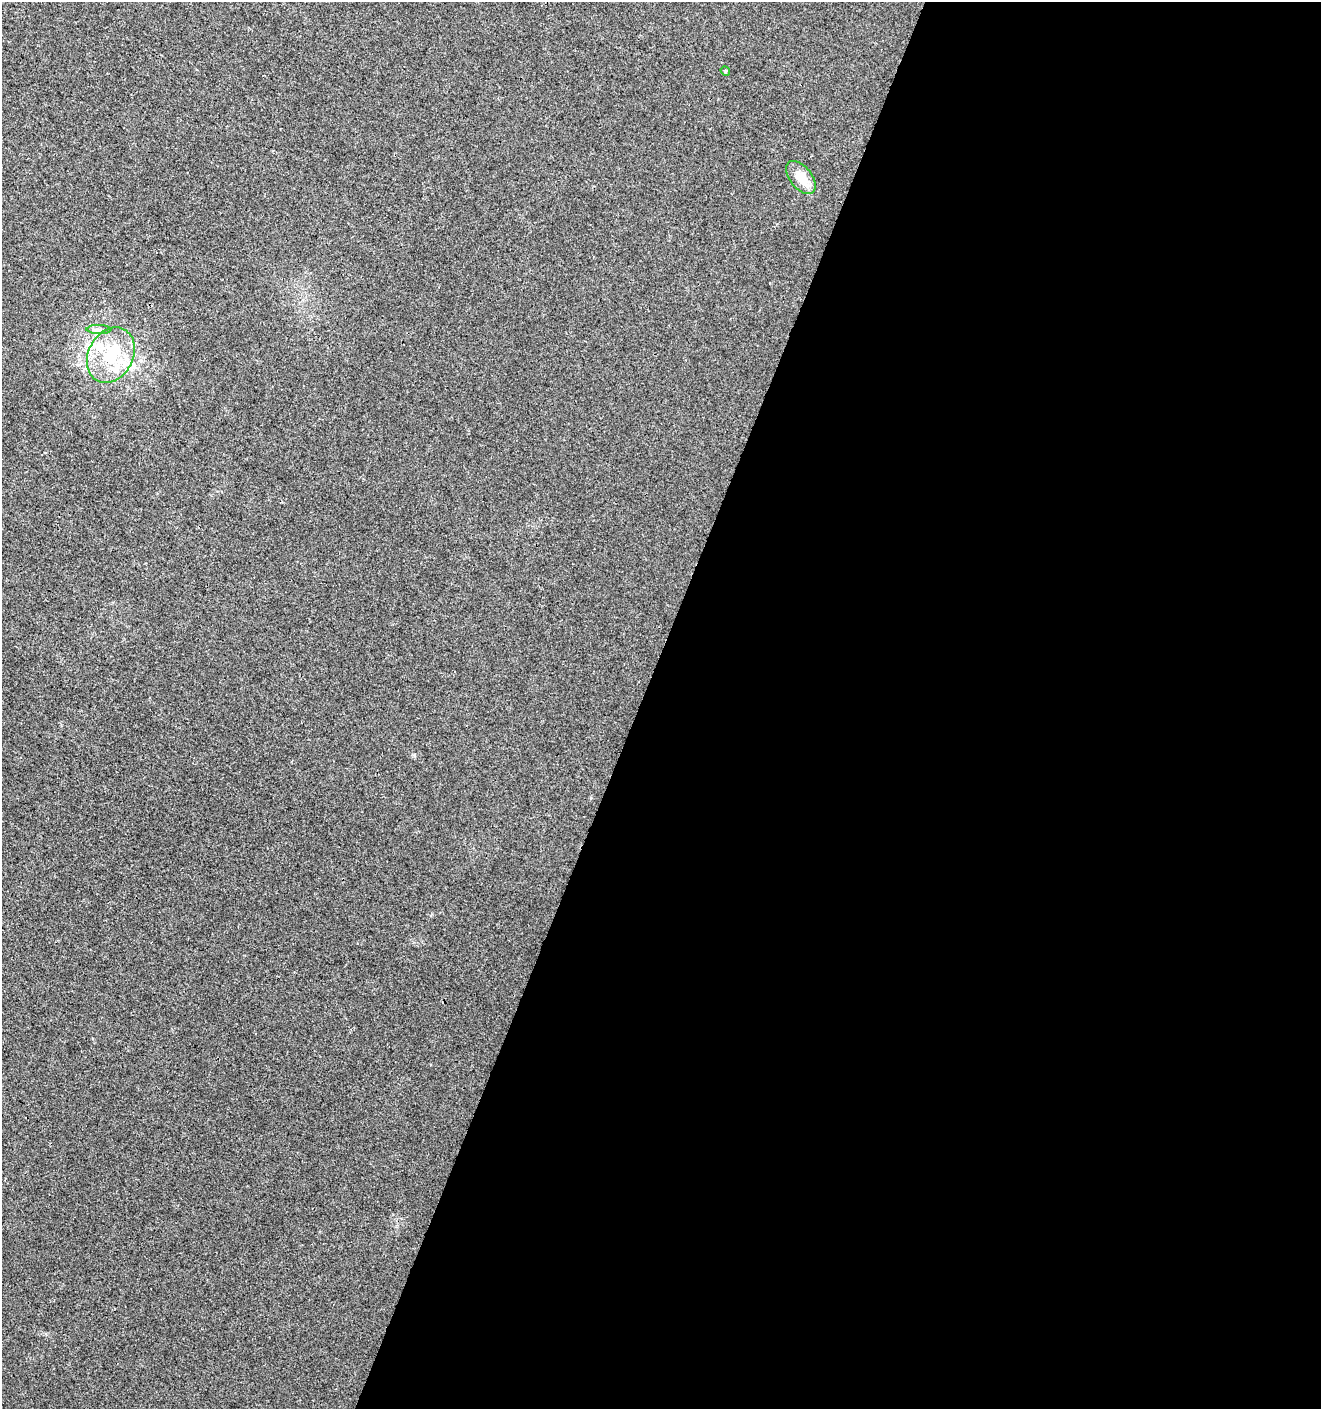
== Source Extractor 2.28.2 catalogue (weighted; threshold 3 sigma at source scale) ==
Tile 12 of 4 x 4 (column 4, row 3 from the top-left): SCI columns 4166-5484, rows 1420-2826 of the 5763 x 5641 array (HDU 1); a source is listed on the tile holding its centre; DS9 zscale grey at full resolution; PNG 1323 x 1411 px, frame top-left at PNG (2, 2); each listed source drawn as its Kron ellipse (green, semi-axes under 4 px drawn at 4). Shown black and unused: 52% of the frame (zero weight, under 3 of 4 exposures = <1% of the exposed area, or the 3 px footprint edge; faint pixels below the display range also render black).
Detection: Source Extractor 2.28.2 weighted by HDU 2 'WHT'; one run over the whole footprint, this tile lists its part. Background 0.00829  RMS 0.0041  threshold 0.0184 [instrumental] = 3 sigma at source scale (4.5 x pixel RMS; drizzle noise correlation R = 1.50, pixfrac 1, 0.0396/0.0396 arcsec/px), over >= 5 px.
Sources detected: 4; all 4 listed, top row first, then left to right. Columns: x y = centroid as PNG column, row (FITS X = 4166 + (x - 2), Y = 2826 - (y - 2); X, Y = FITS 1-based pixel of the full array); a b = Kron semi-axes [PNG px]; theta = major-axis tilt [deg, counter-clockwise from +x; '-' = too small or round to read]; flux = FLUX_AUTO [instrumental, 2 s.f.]
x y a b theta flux
725 71 5 4 - 0.49
801 178 19 11 -51 7.6
99 329 12 4 0 1.6
111 355 29 22 63 22